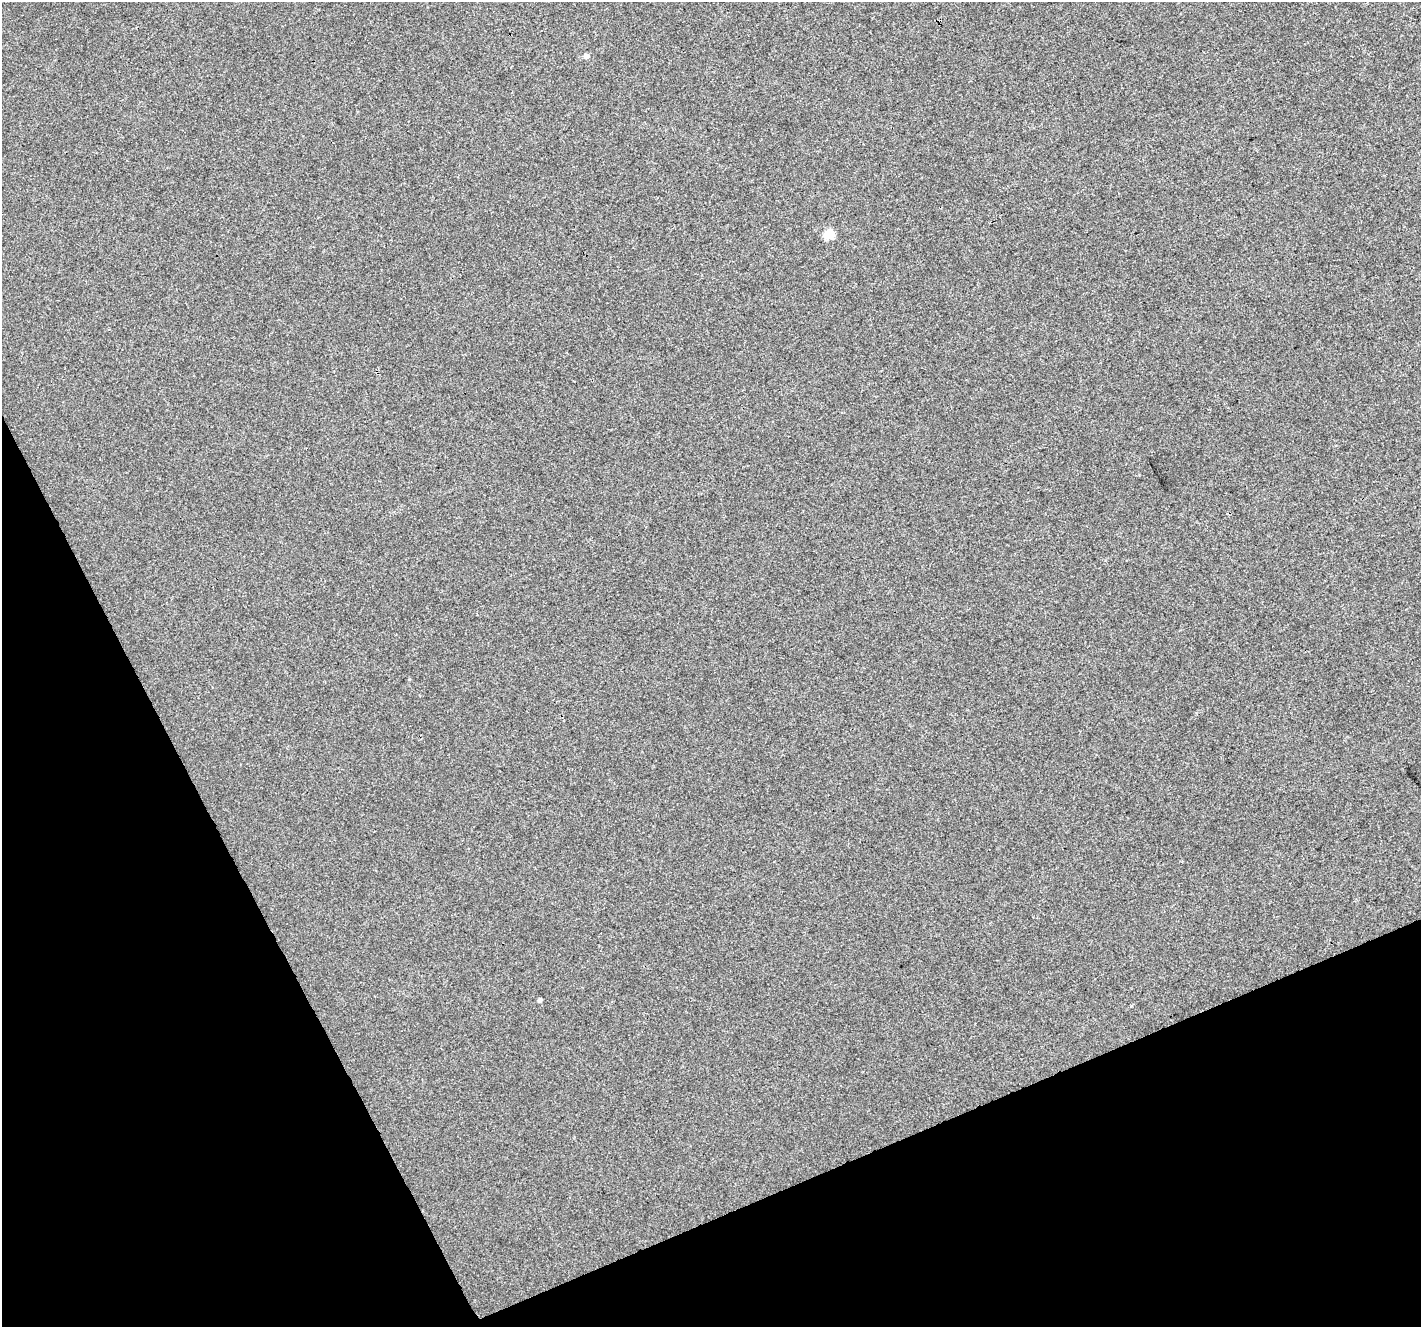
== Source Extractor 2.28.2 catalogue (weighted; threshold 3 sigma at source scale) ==
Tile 14 of 4 x 4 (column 2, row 4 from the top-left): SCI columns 1421-2839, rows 152-1476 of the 5679 x 5544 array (HDU 1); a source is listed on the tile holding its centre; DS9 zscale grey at full resolution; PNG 1423 x 1329 px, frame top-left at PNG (2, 2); no overlay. Shown black and unused: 22% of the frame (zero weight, under 3 of 4 exposures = <1% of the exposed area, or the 3 px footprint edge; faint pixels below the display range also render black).
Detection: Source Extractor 2.28.2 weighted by HDU 2 'WHT'; one run over the whole footprint, this tile lists its part. Background 0.00276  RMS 0.0037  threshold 0.0166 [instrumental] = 3 sigma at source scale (4.5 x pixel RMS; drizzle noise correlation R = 1.50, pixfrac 1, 0.0396/0.0396 arcsec/px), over >= 5 px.
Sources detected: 4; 1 cosmic-ray / hot-pixel residue — not listed; the other 3 listed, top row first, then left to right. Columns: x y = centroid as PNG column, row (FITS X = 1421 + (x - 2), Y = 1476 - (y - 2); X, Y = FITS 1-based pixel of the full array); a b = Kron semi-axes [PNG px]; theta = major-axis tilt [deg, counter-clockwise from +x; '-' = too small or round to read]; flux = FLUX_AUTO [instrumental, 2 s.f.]
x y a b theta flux
586 56 5 5 - 1.7
829 234 5 5 - 17
540 1000 4 4 - 0.85